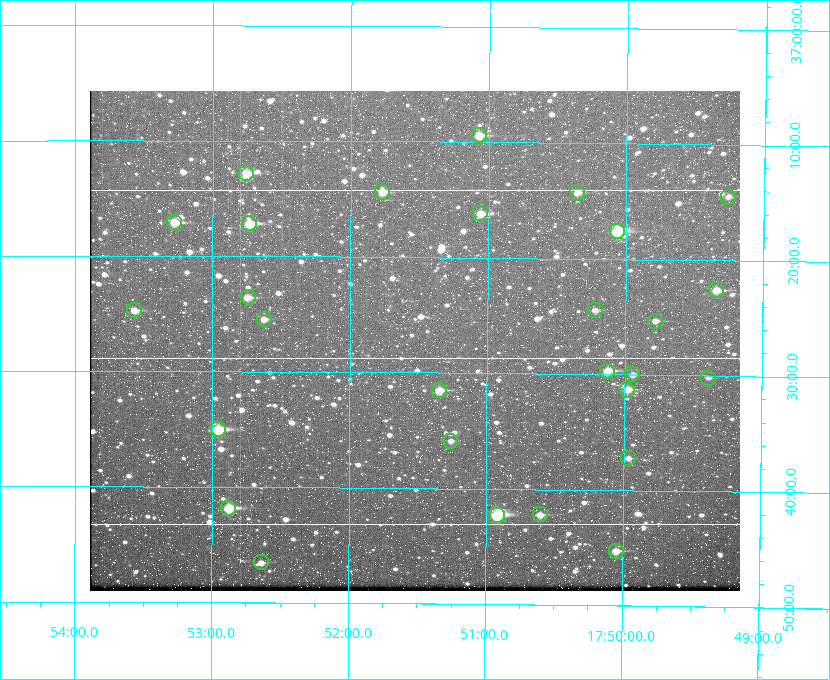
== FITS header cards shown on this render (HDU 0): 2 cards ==
NAXIS1  =                  650
NAXIS2  =                  500

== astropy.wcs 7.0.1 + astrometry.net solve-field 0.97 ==
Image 650 x 500 px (HDU 0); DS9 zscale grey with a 90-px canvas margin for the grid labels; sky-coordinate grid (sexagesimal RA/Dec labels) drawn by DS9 from the SOLVED WCS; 28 Tycho-2 reference stars matched to detected sources circled (green)
Header WCS: none
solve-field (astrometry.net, Tycho-2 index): SOLVED blind (the file carries no WCS)
Solved WCS: RA---TAN-SIP/DEC--TAN-SIP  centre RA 17:51:32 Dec +37:27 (267.88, +37.45 deg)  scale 5.2 arcsec/px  FOV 56.3' x 43.3'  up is +180 deg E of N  parity flipped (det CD > 0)
(file carries no celestial WCS; the grid is the blind solution)
Tycho-2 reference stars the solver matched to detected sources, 28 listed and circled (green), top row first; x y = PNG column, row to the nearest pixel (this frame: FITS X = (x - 90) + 1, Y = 500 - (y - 91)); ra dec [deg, ICRS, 3 dp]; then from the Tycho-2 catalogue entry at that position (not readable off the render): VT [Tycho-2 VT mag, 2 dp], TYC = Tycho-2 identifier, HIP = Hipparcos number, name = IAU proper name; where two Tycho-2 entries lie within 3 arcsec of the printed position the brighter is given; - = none
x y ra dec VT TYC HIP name
479 135 267.768 +37.157 9.98 2620-745-1 - -
246 173 268.189 +37.213 9.71 2620-542-1 - -
382 192 267.943 +37.240 10.39 2620-505-1 - -
577 193 267.589 +37.238 11.09 2619-212-1 - -
728 197 267.316 +37.242 12.03 2619-611-1 - -
480 213 267.764 +37.270 10.17 2620-784-1 - -
174 222 268.319 +37.285 9.88 2620-536-1 - -
249 223 268.183 +37.286 8.98 2620-786-1 87506 -
617 231 267.517 +37.293 8.96 2619-379-1 - -
716 290 267.335 +37.377 10.60 2619-634-1 - -
248 297 268.186 +37.393 10.44 2620-175-1 - -
134 310 268.392 +37.412 10.60 2620-800-1 - -
595 310 267.555 +37.408 11.50 2619-358-1 - -
264 319 268.156 +37.424 11.25 2620-712-1 - -
655 321 267.445 +37.422 11.17 2619-451-1 - -
607 371 267.531 +37.495 10.07 2619-274-1 - -
632 374 267.485 +37.500 11.33 2619-40-1 - -
708 378 267.347 +37.503 12.15 3088-638-1 - -
439 390 267.836 +37.525 9.96 3089-889-1 - -
627 390 267.494 +37.522 10.35 3088-270-1 - -
218 429 268.239 +37.584 8.64 3089-755-1 - -
450 441 267.815 +37.598 11.54 3089-1081-1 - -
628 458 267.491 +37.621 11.40 3088-1284-1 - -
228 508 268.219 +37.697 8.93 3089-671-1 - -
540 514 267.652 +37.703 11.04 3089-693-1 - -
497 515 267.730 +37.705 8.13 3089-1203-1 87349 -
616 551 267.512 +37.755 10.10 3089-2332-1 - -
261 562 268.159 +37.775 11.22 3089-2245-1 - -